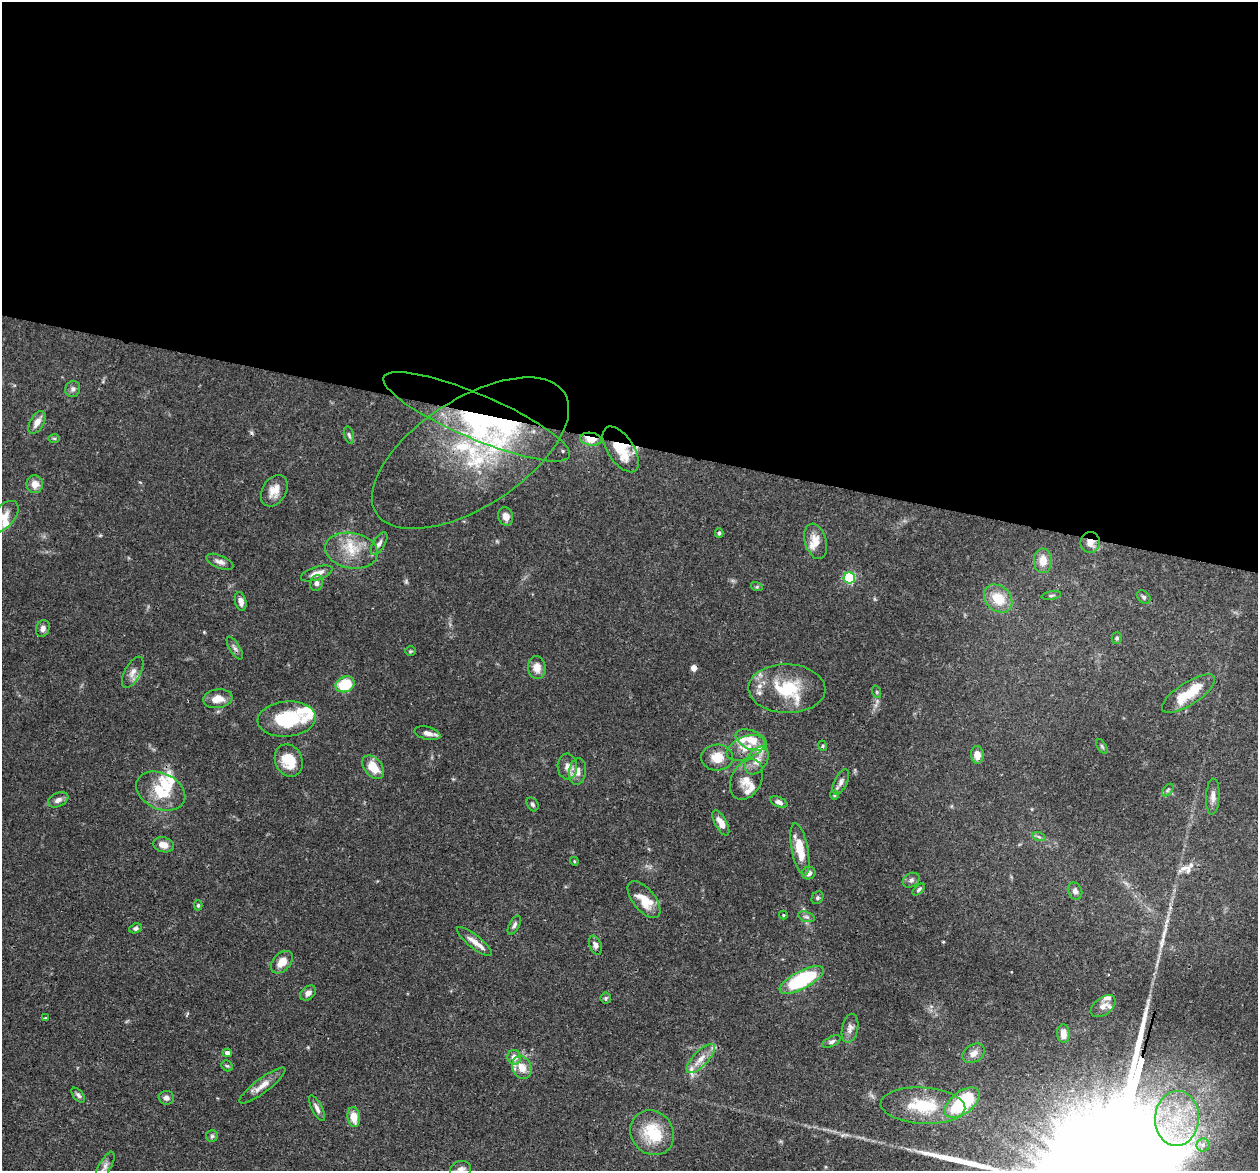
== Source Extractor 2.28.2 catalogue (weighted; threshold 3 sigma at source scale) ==
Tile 3 of 4 x 4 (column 3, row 1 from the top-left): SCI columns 2548-3803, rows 3792-4960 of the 5095 x 5122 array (HDU 1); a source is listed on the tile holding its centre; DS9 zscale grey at full resolution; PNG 1260 x 1173 px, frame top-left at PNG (2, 2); each listed source drawn as its Kron ellipse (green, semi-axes under 4 px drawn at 4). Shown black and unused: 38% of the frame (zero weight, under 3 of 4 exposures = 5% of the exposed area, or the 3 px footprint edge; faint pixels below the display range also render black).
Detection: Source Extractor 2.28.2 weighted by HDU 2 'WHT'; one run over the whole footprint, this tile lists its part. Background 0.0639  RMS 0.0032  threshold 0.0146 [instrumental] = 3 sigma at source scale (4.5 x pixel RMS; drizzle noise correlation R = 1.50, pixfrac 1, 0.05/0.05 arcsec/px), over >= 5 px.
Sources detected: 129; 4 inside a brighter object's white glare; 2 cosmic-ray / hot-pixel residue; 1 long thin detection or spike segment (spike, bleed or trail) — neither listed nor drawn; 16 inside a brighter listed object's ellipse — not listed separately; the other 106 listed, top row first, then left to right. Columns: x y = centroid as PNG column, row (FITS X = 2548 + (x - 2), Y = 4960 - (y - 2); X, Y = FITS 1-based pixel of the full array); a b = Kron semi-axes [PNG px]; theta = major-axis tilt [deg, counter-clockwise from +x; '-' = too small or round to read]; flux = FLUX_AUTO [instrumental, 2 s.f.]
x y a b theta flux
73 389 8 7 - 1.1
477 417 101 22 -23 60
37 422 12 7 60 2.8
349 435 9 5 -73 0.76
54 439 6 4 -1 0.45
591 439 11 6 -8 4.8
621 449 26 13 -56 11
470 453 112 54 33 58
35 484 9 8 - 3
274 491 17 12 59 3.9
4 517 19 10 49 3.9
506 517 9 7 -71 1.8
719 533 5 3 - 0.53
816 541 18 11 -74 4.2
1090 542 10 9 - 2.6
379 544 13 5 58 1.4
351 551 26 17 -10 9.3
1043 561 12 9 -88 3.6
220 562 14 6 -22 1.6
317 573 16 6 18 3
849 578 6 5 - 33
317 583 8 6 76 1.1
757 587 6 4 -17 0.4
1051 595 10 3 10 0.52
1144 597 8 5 -44 0.74
998 599 16 12 -44 7.1
241 601 9 5 -77 1.8
43 628 8 6 69 1.3
1117 638 6 5 - 0.6
235 648 13 5 -58 1
410 651 5 4 - 0.45
537 668 11 9 -82 3.1
133 672 17 8 62 2.2
345 684 10 7 23 13
787 689 38 24 -1 17
877 692 6 4 -72 0.44
1189 694 31 11 33 10
218 699 15 9 7 3.6
287 719 29 17 5 17
427 733 13 6 -14 2
751 740 16 9 -23 5.2
823 746 5 3 - 0.36
1102 746 8 4 -57 0.55
746 748 20 11 22 4.8
977 755 9 6 -86 2.2
717 757 16 13 2 5
289 760 17 13 -67 8.6
757 761 15 10 57 3.2
373 767 13 8 -51 5.9
567 767 13 10 -88 2.2
578 772 14 8 83 2.3
746 779 21 15 62 5
841 782 13 6 64 1.4
1168 790 7 3 53 0.5
161 791 26 18 -25 11
834 795 4 4 - 0.36
1213 797 18 6 87 1.9
58 800 11 7 24 1.6
779 802 9 5 -23 1.2
532 804 7 5 -58 0.64
721 823 14 6 -61 2.9
1039 837 7 4 -18 0.6
163 845 11 7 -14 2.6
800 849 26 8 -79 7.4
574 861 4 3 - 0.34
809 873 7 6 - 1.4
911 880 9 7 30 1
919 890 7 4 42 0.67
1075 891 8 7 - 1.3
817 898 7 5 55 0.58
644 900 22 11 -51 6.7
198 905 5 4 - 0.42
783 915 4 4 - 0.33
806 917 8 5 -19 0.83
514 925 10 5 62 0.89
135 928 6 4 19 0.81
474 942 22 6 -39 3
595 945 10 6 -67 1.4
282 962 13 8 47 4.1
801 980 24 9 28 30
308 993 9 6 38 1.7
606 998 5 5 - 0.47
1103 1006 14 8 37 2.5
45 1017 3 3 - 0.46
850 1028 15 8 78 1.8
1063 1034 9 6 -86 2.6
832 1042 10 5 27 0.87
227 1053 4 4 - 1.6
974 1053 12 8 34 2.1
514 1057 7 6 - 2.2
701 1059 19 7 46 3.4
227 1066 6 5 - 0.49
522 1068 12 9 -67 4.2
262 1085 28 7 37 3.4
78 1095 9 5 -48 0.87
166 1098 7 7 - 1.4
962 1103 20 11 38 25
923 1106 42 18 -3 15
317 1108 14 5 -63 1.5
354 1117 10 6 -82 4.8
1177 1118 27 22 86 20
652 1133 23 21 -51 13
212 1136 6 6 - 0.6
1203 1145 6 6 - 1.1
105 1166 16 6 60 1.5
461 1169 10 8 13 1.9
Overlapping masked pixels (flux is a lower limit): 5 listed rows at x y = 477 417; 591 439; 621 449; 470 453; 1090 542
Isophote crosses this tile's border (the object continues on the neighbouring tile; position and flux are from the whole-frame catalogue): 2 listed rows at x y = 4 517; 461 1169